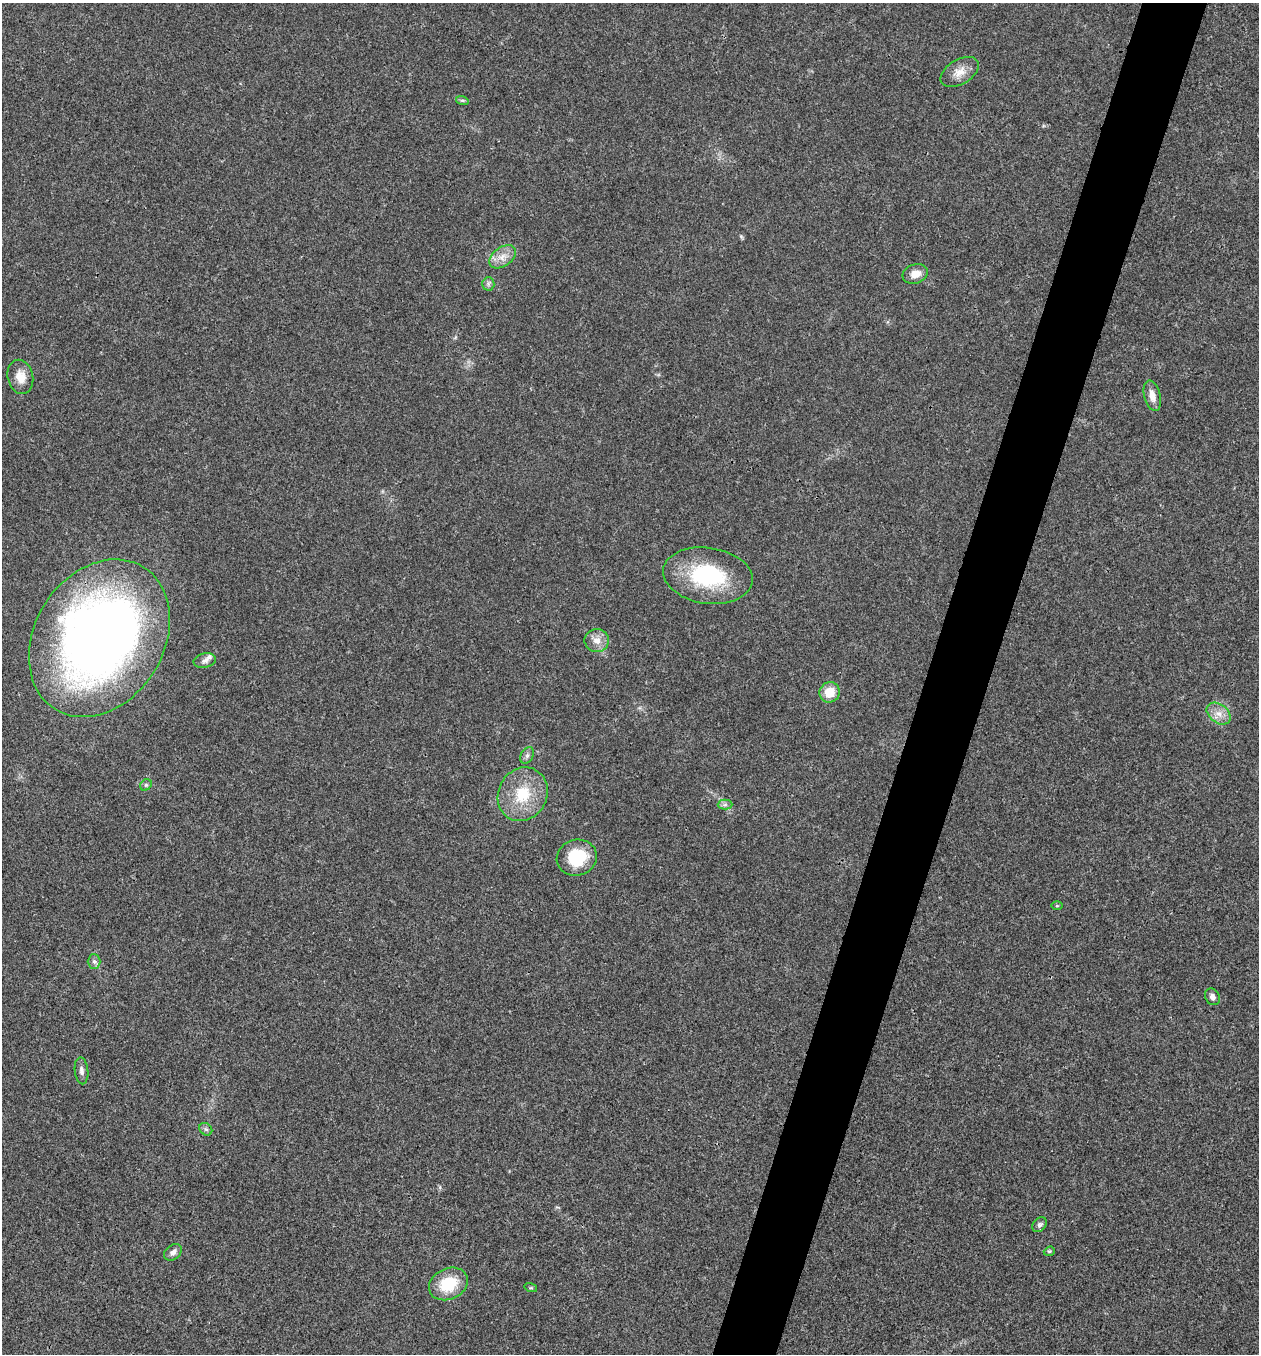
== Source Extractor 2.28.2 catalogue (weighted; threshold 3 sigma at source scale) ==
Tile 10 of 4 x 4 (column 2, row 3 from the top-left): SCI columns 1524-2780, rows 1355-2706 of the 5430 x 5416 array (HDU 1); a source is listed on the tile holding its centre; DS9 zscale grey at full resolution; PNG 1261 x 1356 px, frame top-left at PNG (2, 3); each listed source drawn as its Kron ellipse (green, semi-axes under 4 px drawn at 4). Shown black and unused: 5% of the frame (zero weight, under 3 of 4 exposures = <1% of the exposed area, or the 3 px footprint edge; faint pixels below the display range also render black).
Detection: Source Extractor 2.28.2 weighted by HDU 2 'WHT'; one run over the whole footprint, this tile lists its part. Background 0.0216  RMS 0.0041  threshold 0.0183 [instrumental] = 3 sigma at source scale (4.5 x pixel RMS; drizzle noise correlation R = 1.50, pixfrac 1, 0.05/0.05 arcsec/px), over >= 5 px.
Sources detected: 29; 1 inside a brighter listed object's ellipse — not listed separately; the other 28 listed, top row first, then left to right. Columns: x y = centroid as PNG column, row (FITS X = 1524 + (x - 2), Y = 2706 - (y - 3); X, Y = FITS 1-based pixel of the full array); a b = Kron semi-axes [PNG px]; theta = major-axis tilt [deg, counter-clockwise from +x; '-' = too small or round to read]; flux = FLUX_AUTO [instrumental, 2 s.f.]
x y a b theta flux
960 72 21 12 31 5.2
462 100 6 4 -18 0.63
503 257 15 9 35 4
915 274 13 9 19 4.1
488 284 6 6 - 1
20 377 17 12 -76 5.6
1152 396 16 8 -76 3.8
708 576 45 28 -8 36
99 638 84 64 58 350
597 640 12 11 - 3.9
205 661 11 7 11 1.7
830 692 10 10 - 7.6
1219 714 13 9 -37 3.8
527 755 9 6 64 1.3
146 785 6 5 - 0.73
523 794 27 24 62 17
725 805 7 5 1 1.1
577 858 20 18 18 17
1057 906 5 3 - 0.41
94 962 7 6 - 1.2
1212 997 9 7 -62 1.7
81 1071 13 6 -84 1.8
206 1129 7 5 -43 0.87
1040 1225 8 6 46 1.1
1049 1251 5 4 - 0.58
173 1252 10 7 40 1.8
448 1284 20 15 24 15
531 1288 6 4 -17 0.52